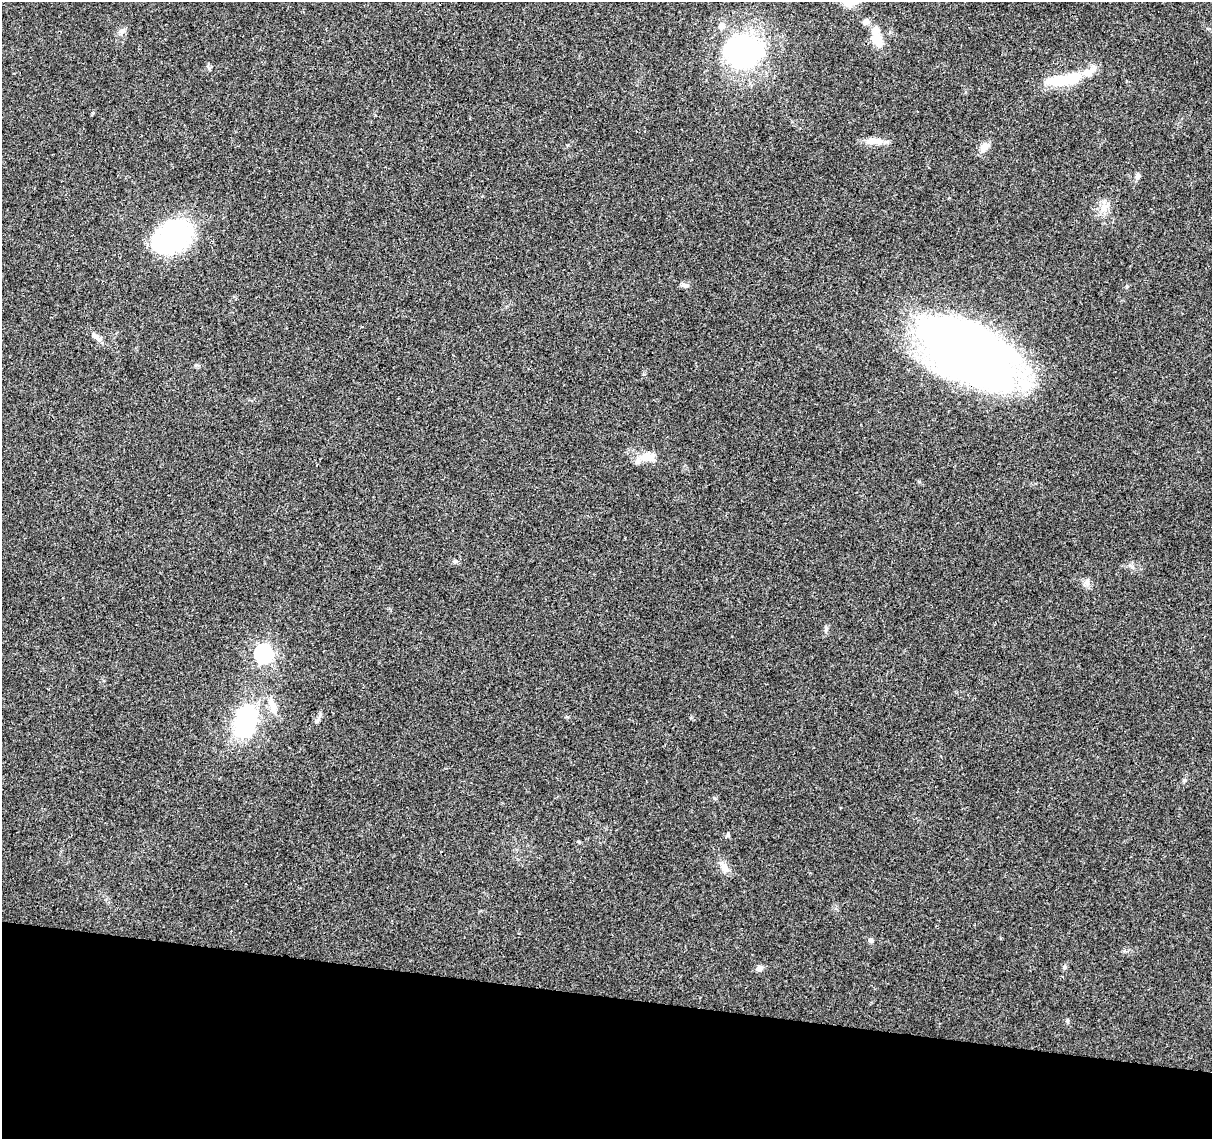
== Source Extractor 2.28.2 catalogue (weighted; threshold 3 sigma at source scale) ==
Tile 15 of 4 x 4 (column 3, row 4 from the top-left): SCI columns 2426-3635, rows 226-1362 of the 4856 x 5063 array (HDU 1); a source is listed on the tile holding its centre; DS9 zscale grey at full resolution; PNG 1214 x 1141 px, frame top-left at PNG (2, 2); no overlay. Shown black and unused: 12% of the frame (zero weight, under 3 of 4 exposures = <1% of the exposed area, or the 3 px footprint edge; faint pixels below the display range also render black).
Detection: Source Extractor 2.28.2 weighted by HDU 2 'WHT'; one run over the whole footprint, this tile lists its part. Background 0.0252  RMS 0.0024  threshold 0.011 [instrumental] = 3 sigma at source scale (4.5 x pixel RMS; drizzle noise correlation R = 1.50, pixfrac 1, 0.0396/0.0396 arcsec/px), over >= 5 px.
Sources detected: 30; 1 inside a brighter object's white glare — not listed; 4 inside a brighter listed object's ellipse — not listed separately; the other 25 listed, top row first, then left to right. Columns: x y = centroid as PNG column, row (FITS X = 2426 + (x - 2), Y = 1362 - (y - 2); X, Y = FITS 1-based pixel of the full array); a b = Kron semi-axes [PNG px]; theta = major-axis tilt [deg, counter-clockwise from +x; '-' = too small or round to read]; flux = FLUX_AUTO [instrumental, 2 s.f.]
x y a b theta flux
866 21 10 7 20 0.88
122 31 9 6 25 0.88
878 40 18 11 -74 4.2
743 51 43 40 2 43
1065 79 47 13 7 11
874 141 23 9 -4 2.7
984 147 15 9 50 1.7
1137 176 8 6 76 0.78
1104 207 11 8 46 1.8
172 237 46 32 29 31
685 285 10 5 -6 0.75
96 337 19 6 -29 1.4
967 352 79 38 -27 250
647 457 24 11 -1 3.4
1087 583 9 8 - 1.1
826 629 6 5 - 0.46
263 654 8 7 - 74
273 706 23 9 -73 3
245 721 24 15 74 34
1185 780 6 5 - 0.38
728 835 7 3 82 0.37
724 867 20 9 -63 2
871 940 7 6 - 0.6
760 968 9 7 30 0.91
1067 1021 6 4 -71 0.31
Overlapping masked pixels (flux is a lower limit): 1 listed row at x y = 967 352
Unlisted compact peaks at least as high as the median listed source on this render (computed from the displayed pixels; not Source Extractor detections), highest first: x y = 1132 567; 196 365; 567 717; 919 482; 691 718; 1124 951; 568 145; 643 374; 320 713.